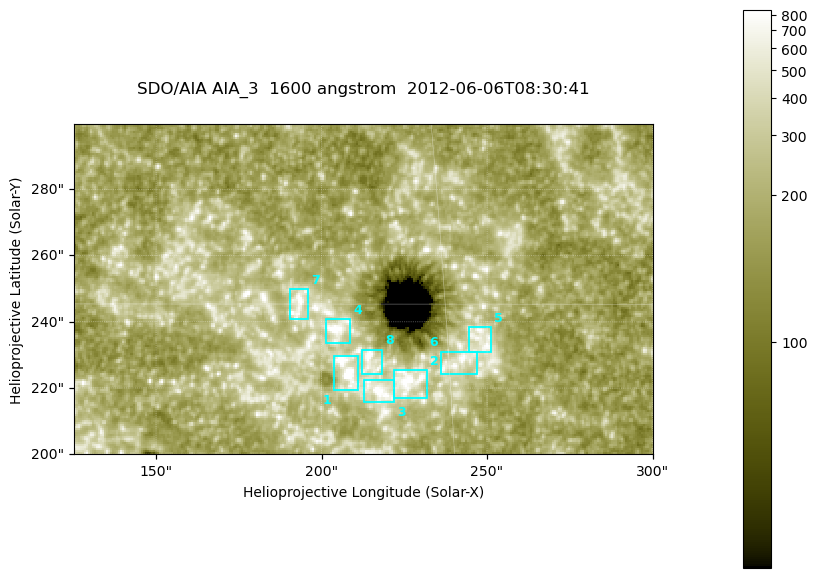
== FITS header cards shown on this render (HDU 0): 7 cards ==
TELESCOP= 'SDO/AIA '
INSTRUME= 'AIA_3   '
WAVELNTH=                 1600
WAVEUNIT= 'angstrom'
DATE-OBS= '2012-06-06T08:30:41.12'
CTYPE1  = 'HPLN-TAN'
CTYPE2  = 'HPLT-TAN'

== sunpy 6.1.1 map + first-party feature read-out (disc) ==
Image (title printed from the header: SDO/AIA AIA_3  1600 angstrom  2012-06-06T08:30:41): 287 x 164 px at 0.609 arcsec/px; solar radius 946 arcsec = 1552 px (partial field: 0.6% of the solar disc is inside the frame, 100% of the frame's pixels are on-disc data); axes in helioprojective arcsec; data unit not stated in the header (colour bar unlabelled)
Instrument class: DISC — disc imager (sunpy class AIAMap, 1600 A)
Bright regions (active regions / flare kernels): reference = the on-disc median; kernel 3 px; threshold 5 sigma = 341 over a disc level ~185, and >= 1.15x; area >= 47 px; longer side >= 3 px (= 1.8 arcsec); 8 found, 8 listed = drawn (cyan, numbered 1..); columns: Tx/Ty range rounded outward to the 2 arcsec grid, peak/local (2 s.f.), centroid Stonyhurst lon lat
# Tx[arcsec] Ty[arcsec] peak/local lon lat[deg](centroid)
1 204..212 218..230 7.8 +13 +14
2 222..232 216..226 6.5 +14 +14
3 212..222 216..224 6 +14 +13
4 200..210 232..242 6.1 +13 +15
5 244..252 230..240 4.1 +16 +14
6 236..248 224..232 4.4 +15 +14
7 190..196 240..250 4.7 +12 +15
8 212..220 224..232 5.3 +13 +14